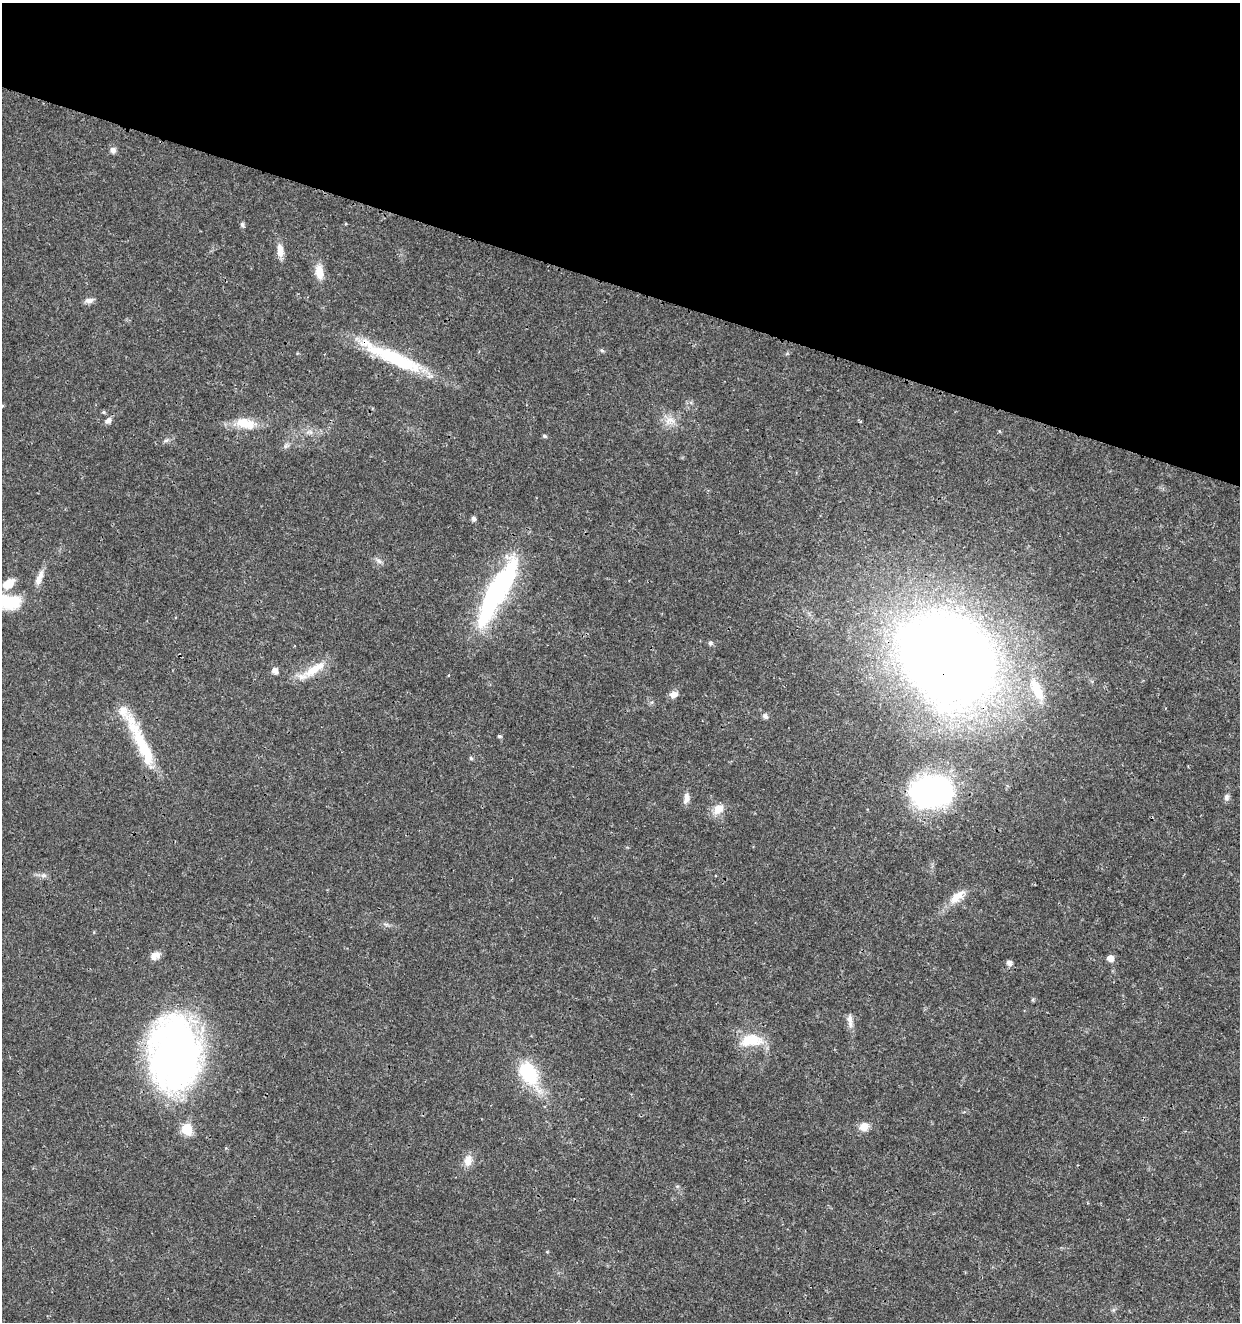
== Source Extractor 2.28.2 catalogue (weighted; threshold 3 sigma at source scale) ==
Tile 2 of 4 x 4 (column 2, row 1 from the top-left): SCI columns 1525-2762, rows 3965-5284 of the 5463 x 5297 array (HDU 1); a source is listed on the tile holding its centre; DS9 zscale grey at full resolution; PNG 1242 x 1324 px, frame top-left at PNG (2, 3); no overlay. Shown black and unused: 22% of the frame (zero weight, under 3 of 4 exposures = <1% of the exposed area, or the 3 px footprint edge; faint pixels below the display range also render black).
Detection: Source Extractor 2.28.2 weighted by HDU 2 'WHT'; one run over the whole footprint, this tile lists its part. Background 0.018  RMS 0.002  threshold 0.00906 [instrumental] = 3 sigma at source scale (4.5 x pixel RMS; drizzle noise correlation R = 1.50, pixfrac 1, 0.0396/0.0396 arcsec/px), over >= 5 px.
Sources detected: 50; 3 inside a brighter listed object's ellipse — not listed separately; the other 47 listed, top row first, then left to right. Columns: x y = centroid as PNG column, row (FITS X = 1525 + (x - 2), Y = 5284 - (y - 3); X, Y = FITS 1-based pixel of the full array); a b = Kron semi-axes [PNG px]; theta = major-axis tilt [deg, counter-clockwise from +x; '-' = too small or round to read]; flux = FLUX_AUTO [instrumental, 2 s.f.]
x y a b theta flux
113 150 7 6 - 0.9
242 225 6 5 - 0.54
280 250 18 8 -84 1.9
319 272 18 9 -82 2.9
89 300 12 7 1 0.92
602 350 5 5 - 0.33
392 357 88 15 -25 16
2 406 4 4 - 0.2
104 412 5 4 - 0.32
108 421 9 6 42 0.86
670 421 16 12 12 2.2
246 423 30 14 -11 4.5
544 436 5 4 - 0.38
166 440 7 4 2 0.4
286 446 7 6 - 0.53
473 518 5 4 - 0.72
378 561 10 5 -38 0.66
39 578 22 7 69 1.8
9 584 15 10 37 3
497 592 78 18 62 37
7 602 30 14 -2 9.7
710 643 7 5 -2 0.41
947 658 53 42 -34 540
314 669 36 11 33 4.5
275 671 6 5 - 1.3
1037 690 28 10 -64 4.3
674 694 11 8 15 1.2
765 716 8 6 -43 0.59
499 736 5 4 - 0.32
144 747 56 14 -62 11
471 758 5 5 - 0.37
931 791 43 32 6 45
1226 797 9 6 68 0.61
686 798 15 6 83 1.2
718 809 16 11 40 2.3
43 875 9 5 -6 0.66
957 897 26 11 42 3.1
155 956 12 8 33 1.5
1110 958 7 7 - 1.3
1009 963 6 5 - 0.94
850 1020 18 7 -82 1.4
751 1040 29 14 4 6.1
175 1053 79 52 89 90
528 1073 23 14 -63 13
864 1126 11 10 - 1.9
468 1161 15 10 77 2
1113 1310 7 4 71 0.34
Overlapping masked pixels (flux is a lower limit): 3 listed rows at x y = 392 357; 947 658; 931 791
Isophote crosses this tile's border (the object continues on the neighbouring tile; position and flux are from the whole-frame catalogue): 2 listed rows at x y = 2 406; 7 602